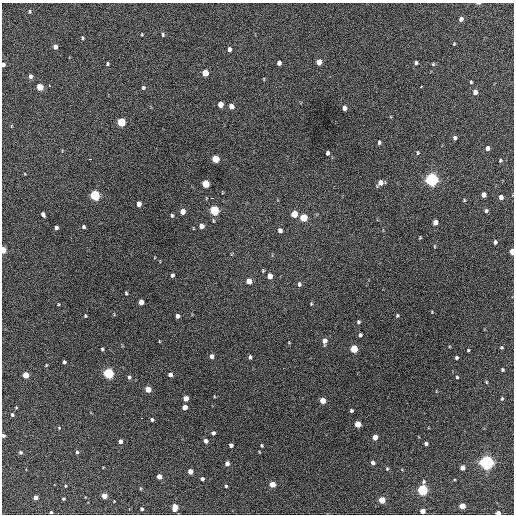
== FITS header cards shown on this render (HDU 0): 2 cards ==
NAXIS1  =                  512 / Axis length
NAXIS2  =                  512 / Axis length

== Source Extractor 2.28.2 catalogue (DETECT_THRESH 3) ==
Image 512 x 512 px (HDU 0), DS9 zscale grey, 1 PNG px = 1 image px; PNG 516 x 516 px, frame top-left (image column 1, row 512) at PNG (2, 3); no overlay
Background 402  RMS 20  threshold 58.6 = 3 sigma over >= 5 px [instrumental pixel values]
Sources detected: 141; all 141 listed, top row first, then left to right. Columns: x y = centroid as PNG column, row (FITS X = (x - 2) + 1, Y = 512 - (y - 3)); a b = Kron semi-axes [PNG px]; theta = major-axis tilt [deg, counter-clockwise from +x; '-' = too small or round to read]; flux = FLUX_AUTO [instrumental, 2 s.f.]
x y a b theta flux
478 3 6 3 8 1400
29 11 6 3 83 1300
461 19 5 4 - 5500
142 34 4 2 - 1000
163 34 5 4 - 1800
82 38 4 3 - 1500
454 44 4 3 - 1100
55 47 4 4 - 7000
229 49 5 4 - 4400
319 62 5 4 - 15000
279 63 4 4 - 4800
416 63 5 4 - 2800
3 64 5 4 - 3300
107 64 4 3 - 1700
433 64 5 4 - 1500
205 73 5 4 - 23000
30 76 5 4 - 4600
264 79 5 3 - 970
471 82 3 3 - 1600
49 85 3 2 - 4000
40 87 5 4 - 29000
421 87 3 3 - 2900
143 88 5 5 - 2200
475 92 5 4 - 6600
220 105 5 4 - 13000
231 106 5 4 - 9900
344 108 5 4 - 6100
121 122 5 4 - 68000
455 138 5 4 - 3300
379 142 5 3 - 2400
487 148 4 4 - 5400
327 153 4 3 - 3200
417 153 5 4 - 1800
89 159 3 2 - 4800
215 159 5 4 - 38000
500 160 4 3 - 1500
432 180 5 5 - 390000
380 183 6 5 - 8500
206 184 5 5 - 40000
95 195 5 5 - 120000
483 195 5 4 - 9000
501 197 4 4 - 6900
212 198 3 2 - 5800
464 200 4 3 - 1200
139 204 5 4 - 8400
214 210 5 5 - 92000
486 211 5 4 - 2600
183 212 5 4 - 11000
43 214 5 4 - 4100
294 214 5 4 - 25000
172 215 4 4 - 2000
303 218 5 5 - 44000
213 221 5 3 - 1500
435 222 5 4 - 8800
201 226 5 4 - 8800
56 227 4 4 - 4400
83 227 4 4 - 2500
280 230 5 5 - 4900
420 238 3 3 - 1200
495 242 4 4 - 3300
434 246 5 3 - 1100
3 250 5 3 - 24000
512 252 5 3 - 21000
263 271 4 4 - 1300
172 275 4 4 - 3100
270 276 5 4 - 12000
249 281 5 4 - 14000
299 284 6 4 -84 3000
126 293 4 2 - 1800
141 302 5 4 - 11000
58 304 4 4 - 1000
311 304 4 3 - 1200
432 312 4 3 - 910
85 316 4 3 - 1400
177 316 4 4 - 4500
397 316 4 3 - 1700
358 322 5 4 - 2000
360 335 4 3 - 2800
159 341 4 2 - 860
325 341 6 4 89 9000
289 343 3 2 - 890
501 347 4 3 - 1400
102 349 4 3 - 2100
354 349 5 4 - 45000
468 350 3 3 - 1300
212 356 5 4 - 5200
250 357 4 3 - 3000
456 357 3 3 - 2400
64 362 4 3 - 2600
46 365 5 4 - 1200
502 370 3 3 - 1900
108 373 5 5 - 160000
25 375 4 4 - 21000
170 375 4 4 - 6100
129 377 5 4 - 3100
457 377 4 3 - 1700
486 382 4 3 - 1300
148 389 4 4 - 20000
186 398 4 4 - 12000
502 399 5 4 - 1600
323 401 4 4 - 19000
16 407 3 3 - 1000
185 407 4 4 - 12000
351 410 3 3 - 2300
12 415 4 4 - 2300
141 418 2 2 - 2600
152 419 4 4 - 2400
358 424 4 4 - 27000
59 428 4 4 - 1200
213 433 4 3 - 3400
3 435 3 3 - 2900
375 437 4 4 - 12000
120 441 4 4 - 6500
206 441 4 4 - 7000
426 444 4 3 - 3300
231 445 4 4 - 4600
261 445 3 3 - 1600
20 452 4 4 - 2200
77 452 4 4 - 2000
486 462 5 5 - 460000
373 463 4 4 - 4500
227 464 4 4 - 6700
462 467 4 4 - 8600
387 469 4 4 - 1600
190 471 4 4 - 11000
159 476 4 4 - 11000
202 479 4 3 - 3300
272 484 4 4 - 20000
65 486 3 3 - 1400
226 486 3 3 - 1800
422 490 5 5 - 160000
104 496 4 4 - 15000
35 497 4 4 - 7500
63 499 3 3 - 1600
382 500 4 4 - 29000
462 506 4 4 - 17000
175 507 6 4 89 15000
142 509 3 3 - 2400
422 511 4 4 - 10000
51 512 3 3 - 1900
498 513 4 3 - 8700
At the frame edge (FLAGS 8, measured only in part): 7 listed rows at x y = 478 3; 3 64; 3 250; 512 252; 3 435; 51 512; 498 513